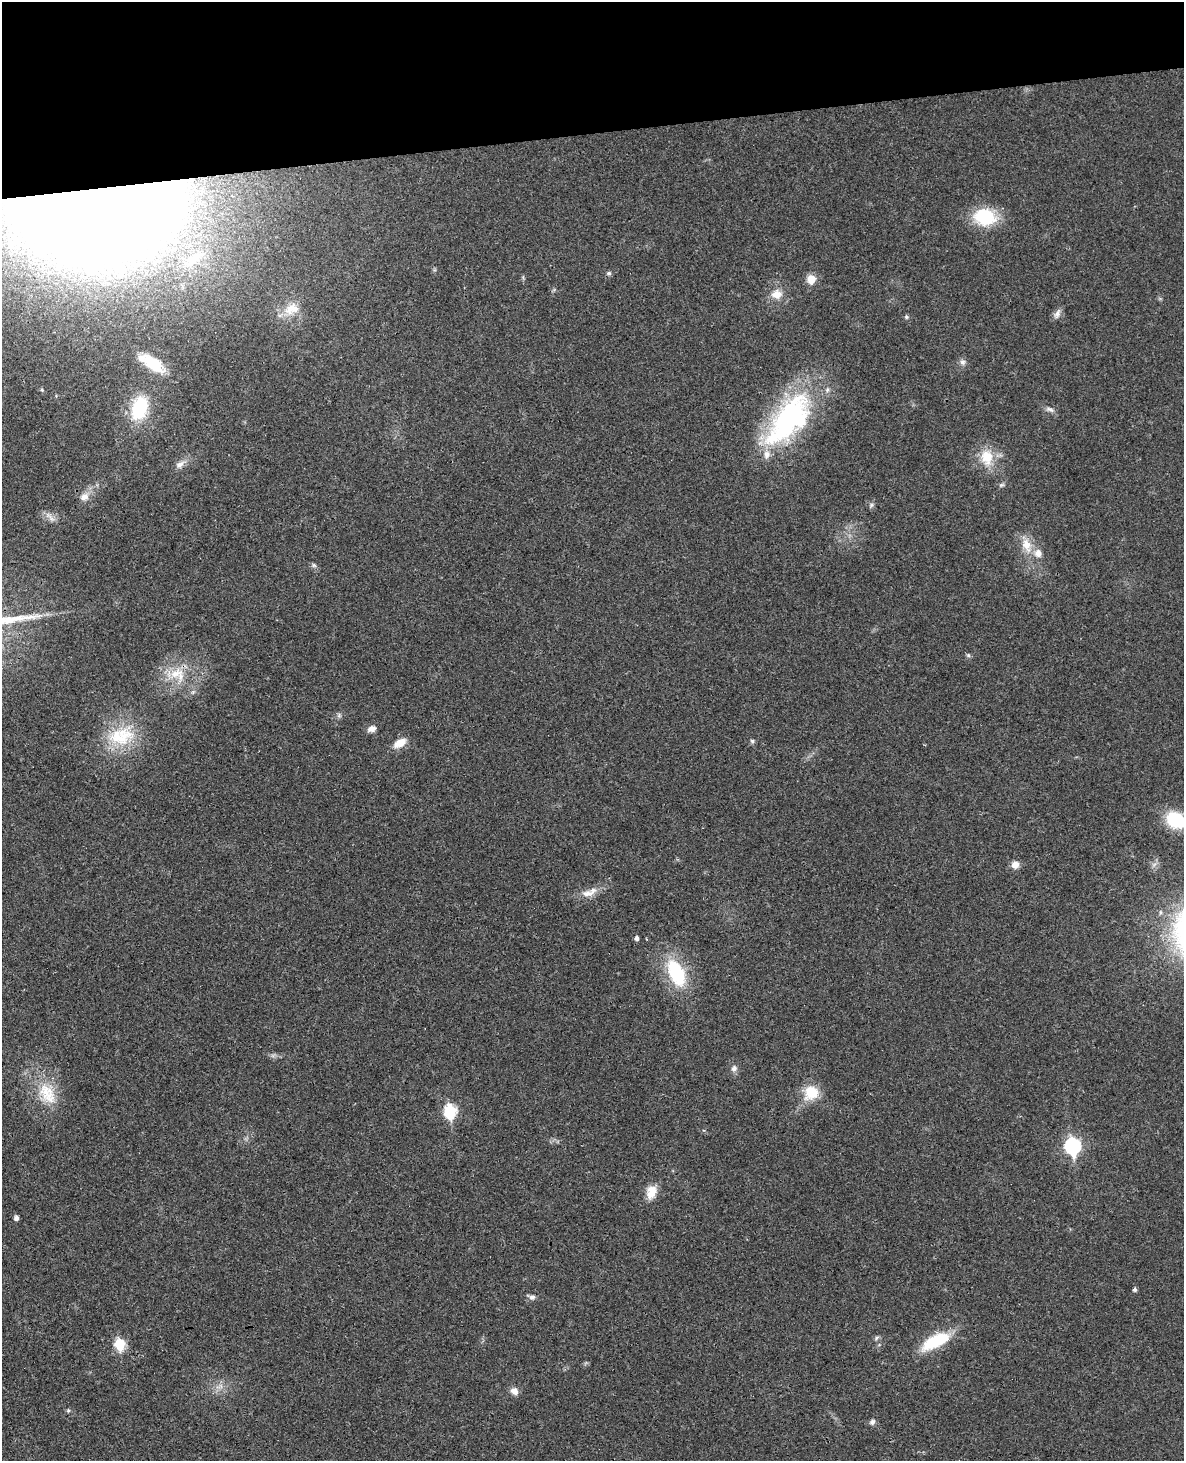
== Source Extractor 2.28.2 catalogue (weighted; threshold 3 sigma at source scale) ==
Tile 3 of 4 x 3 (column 3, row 1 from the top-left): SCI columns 2424-3605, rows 3172-4630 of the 4843 x 4777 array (HDU 1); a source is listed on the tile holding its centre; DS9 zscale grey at full resolution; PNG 1186 x 1463 px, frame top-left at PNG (2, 2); no overlay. Shown black and unused: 9% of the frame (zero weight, under 3 of 4 exposures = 6% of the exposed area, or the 3 px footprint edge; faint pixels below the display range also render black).
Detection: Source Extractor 2.28.2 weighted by HDU 2 'WHT'; one run over the whole footprint, this tile lists its part. Background 0.0328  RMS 0.0041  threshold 0.0186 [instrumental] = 3 sigma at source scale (4.5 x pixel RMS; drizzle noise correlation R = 1.50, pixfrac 1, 0.05/0.05 arcsec/px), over >= 5 px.
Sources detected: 50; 2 inside a brighter listed object's ellipse — not listed separately; the other 48 listed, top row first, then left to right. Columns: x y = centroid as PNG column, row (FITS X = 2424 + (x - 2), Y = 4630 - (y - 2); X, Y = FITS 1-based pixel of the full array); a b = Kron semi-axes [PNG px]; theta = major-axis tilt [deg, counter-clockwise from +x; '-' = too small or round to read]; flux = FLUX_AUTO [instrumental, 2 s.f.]
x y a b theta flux
93 209 81 46 4 2400
985 217 25 19 -9 21
193 259 41 15 36 19
609 273 6 5 - 0.89
811 279 12 10 -89 4.1
777 294 13 12 - 4.7
292 309 23 16 23 8.3
1057 314 14 7 69 2.1
906 317 5 4 - 0.64
963 362 8 7 - 1.4
152 363 30 12 -32 14
139 408 30 19 73 20
1050 409 12 6 -20 1.6
788 419 74 34 52 75
987 457 23 17 -81 10
180 465 13 8 39 2.5
84 497 13 10 24 3.1
871 505 7 5 47 0.86
50 517 19 5 -45 2
1026 545 22 12 -71 6.8
314 565 6 5 - 0.81
968 655 6 4 -45 0.7
175 674 25 12 27 9.3
339 715 7 4 72 0.78
372 729 10 7 23 2
121 736 40 25 14 22
752 741 6 5 - 0.72
400 743 18 9 29 4.5
1176 820 21 15 -26 21
1015 865 9 8 - 2.9
589 893 26 10 21 4.9
637 938 5 4 - 1.3
677 973 27 15 -65 28
734 1068 9 7 65 1.6
47 1093 34 21 -60 16
811 1093 19 17 41 10
450 1111 7 6 - 39
1073 1146 8 7 - 82
651 1192 18 12 72 5.6
16 1218 5 4 - 1.6
1135 1289 4 4 - 0.95
532 1297 8 6 -3 1.4
936 1341 35 13 26 19
120 1344 6 6 - 24
221 1386 7 4 -71 1.1
514 1391 9 7 -34 2.8
68 1410 5 5 - 0.59
872 1422 8 6 45 1.3
Overlapping masked pixels (flux is a lower limit): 1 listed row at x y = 93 209
Isophote crosses this tile's border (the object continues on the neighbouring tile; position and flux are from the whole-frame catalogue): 1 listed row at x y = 1176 820